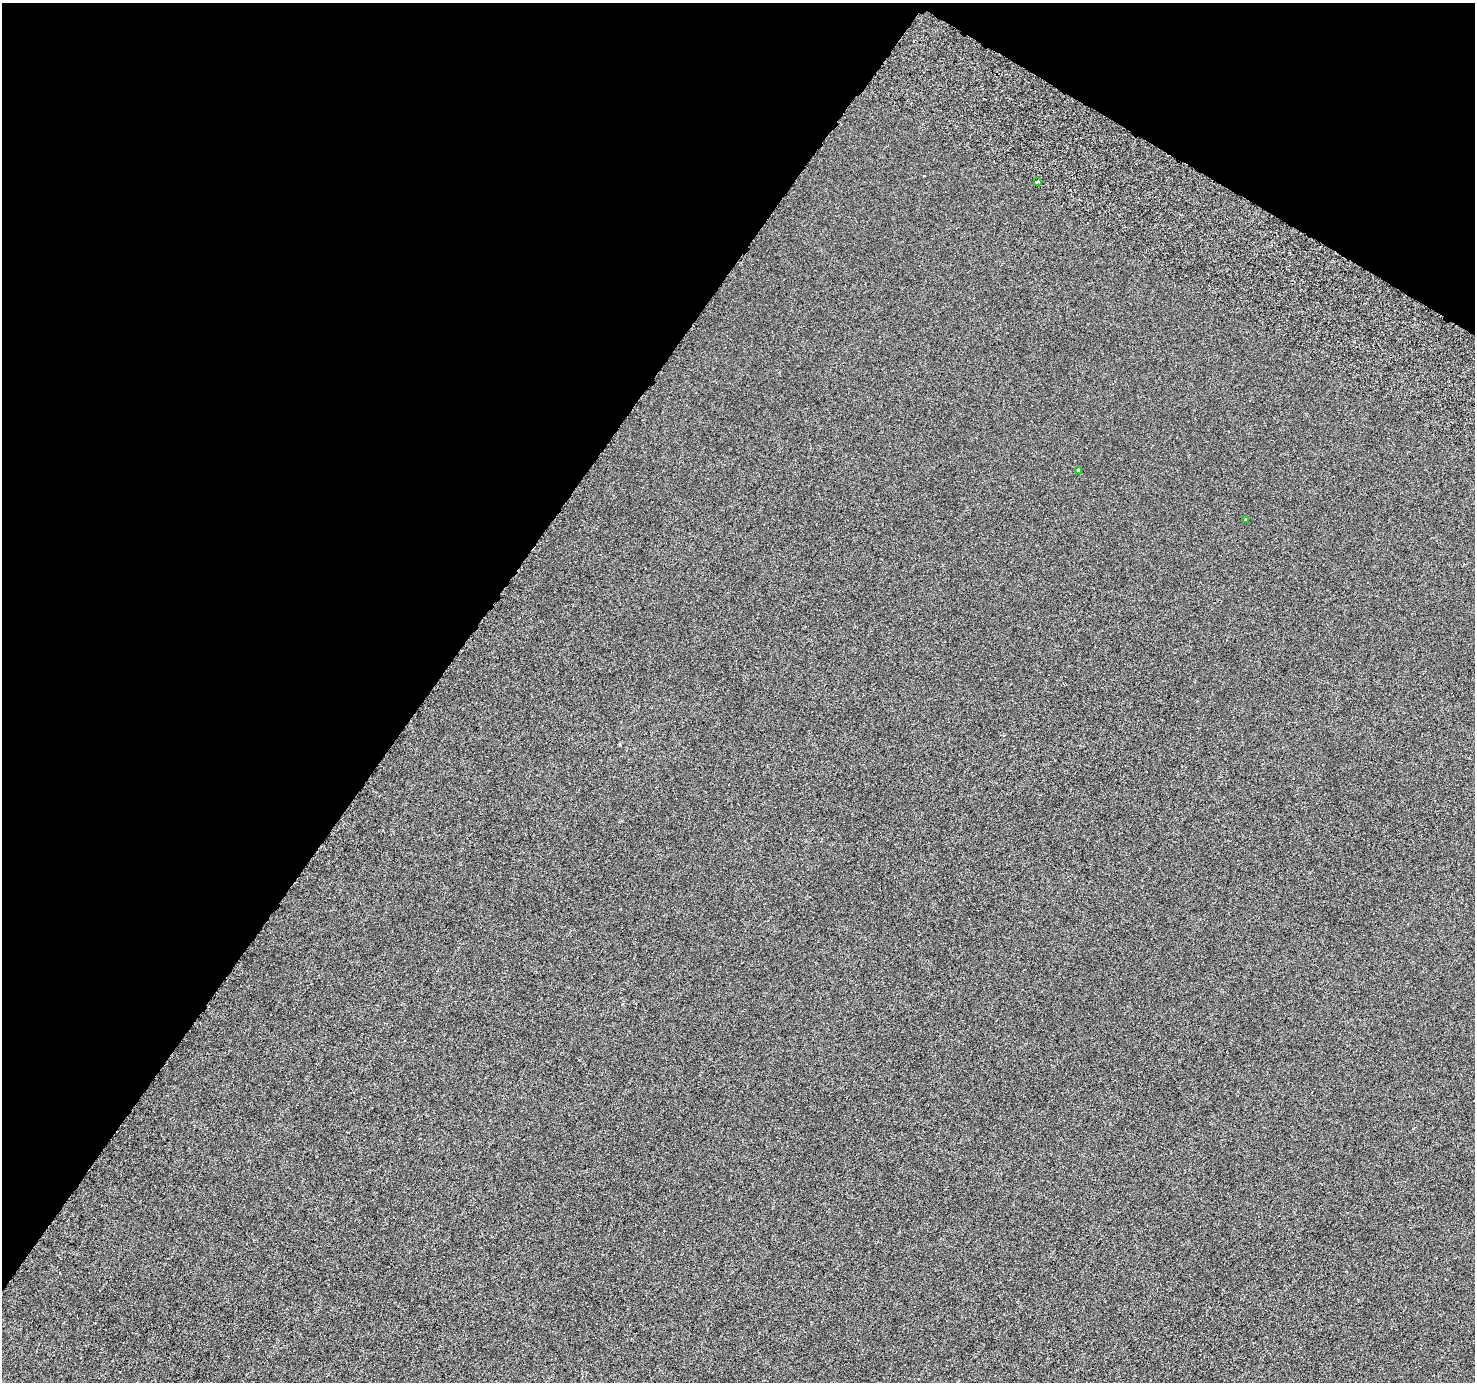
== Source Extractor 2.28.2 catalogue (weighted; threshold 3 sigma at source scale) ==
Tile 2 of 4 x 4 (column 2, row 1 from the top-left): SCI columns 1536-3008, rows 4419-5798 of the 5971 x 6059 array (HDU 1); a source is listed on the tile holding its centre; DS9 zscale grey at full resolution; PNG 1477 x 1384 px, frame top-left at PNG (2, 3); each listed source drawn as its Kron ellipse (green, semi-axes under 4 px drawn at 4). Shown black and unused: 34% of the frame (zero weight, under 3 of 6 exposures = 3% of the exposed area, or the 3 px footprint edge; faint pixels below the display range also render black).
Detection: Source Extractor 2.28.2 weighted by HDU 2 'WHT'; one run over the whole footprint, this tile lists its part. Background -1.67e-04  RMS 0.0017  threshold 0.00697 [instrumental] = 3 sigma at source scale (4.09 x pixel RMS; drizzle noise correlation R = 1.36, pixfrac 0.8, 0.0396/0.0396 arcsec/px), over >= 5 px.
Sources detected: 3; all 3 listed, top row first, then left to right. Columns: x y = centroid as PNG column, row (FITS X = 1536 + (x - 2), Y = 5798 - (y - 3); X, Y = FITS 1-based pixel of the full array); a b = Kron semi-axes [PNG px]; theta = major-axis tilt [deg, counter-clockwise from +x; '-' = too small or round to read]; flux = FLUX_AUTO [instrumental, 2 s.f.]
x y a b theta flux
1037 182 3 3 - 0.43
1078 470 4 3 - 0.26
1246 519 3 3 - 0.13